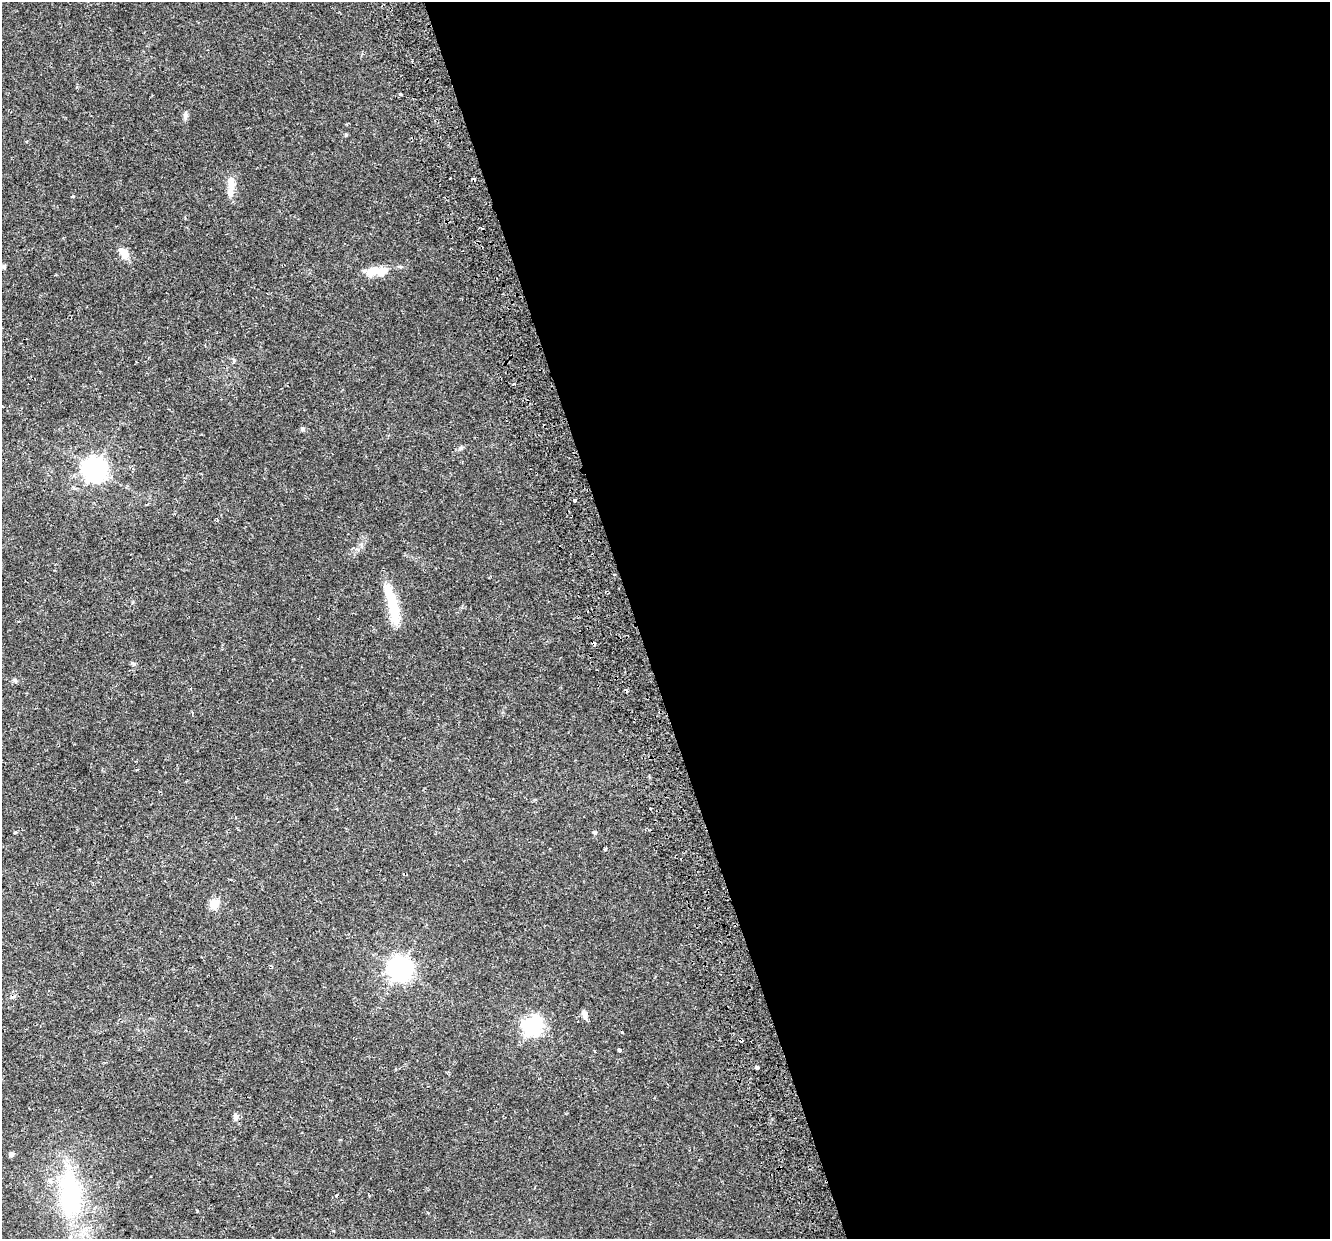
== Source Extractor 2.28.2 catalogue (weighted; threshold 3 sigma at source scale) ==
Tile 8 of 4 x 4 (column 4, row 2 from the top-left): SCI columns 4038-5365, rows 2554-3790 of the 5422 x 5159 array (HDU 1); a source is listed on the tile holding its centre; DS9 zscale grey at full resolution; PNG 1332 x 1241 px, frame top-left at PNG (2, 2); no overlay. Shown black and unused: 52% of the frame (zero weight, under 2 of 3 exposures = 3% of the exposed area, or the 3 px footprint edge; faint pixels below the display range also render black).
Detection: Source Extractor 2.28.2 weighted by HDU 2 'WHT'; one run over the whole footprint, this tile lists its part. Background 0.0356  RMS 0.005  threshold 0.0226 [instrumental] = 3 sigma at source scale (4.5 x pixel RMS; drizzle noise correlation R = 1.50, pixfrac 1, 0.0396/0.0396 arcsec/px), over >= 5 px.
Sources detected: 34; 4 cosmic-ray / hot-pixel residue — not listed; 1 inside a brighter listed object's ellipse — not listed separately; the other 29 listed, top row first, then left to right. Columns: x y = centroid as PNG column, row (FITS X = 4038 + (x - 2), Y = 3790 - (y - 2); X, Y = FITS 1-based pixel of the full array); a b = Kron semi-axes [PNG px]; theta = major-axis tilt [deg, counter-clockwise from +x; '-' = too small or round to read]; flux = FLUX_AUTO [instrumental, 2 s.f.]
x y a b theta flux
400 94 3 3 - 1.7
185 116 15 4 85 1.5
346 134 5 4 - 0.67
231 185 28 9 90 5.7
72 196 5 3 - 0.48
124 253 16 9 -61 4.6
4 267 4 4 - 1.3
374 271 28 11 19 7.7
302 429 7 5 0 0.91
461 448 6 5 - 0.95
94 469 8 8 - 410
74 488 5 4 - 0.81
574 500 3 3 - 1.2
393 608 46 11 -77 19
133 663 7 4 -19 0.75
192 712 4 3 - 0.65
15 832 5 3 - 0.47
595 832 5 4 - 1
604 849 3 3 - 0.88
214 904 5 5 - 24
400 969 8 8 - 390
585 1014 11 6 -74 2
532 1026 7 7 - 200
619 1050 4 3 - 1
757 1068 3 3 - 2.8
236 1116 10 6 -70 1.5
11 1154 5 4 - 2.2
71 1195 67 32 -87 66
336 1195 3 3 - 0.5
Unlisted compact peaks at least as high as the median listed source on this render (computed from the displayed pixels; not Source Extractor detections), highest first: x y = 15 680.